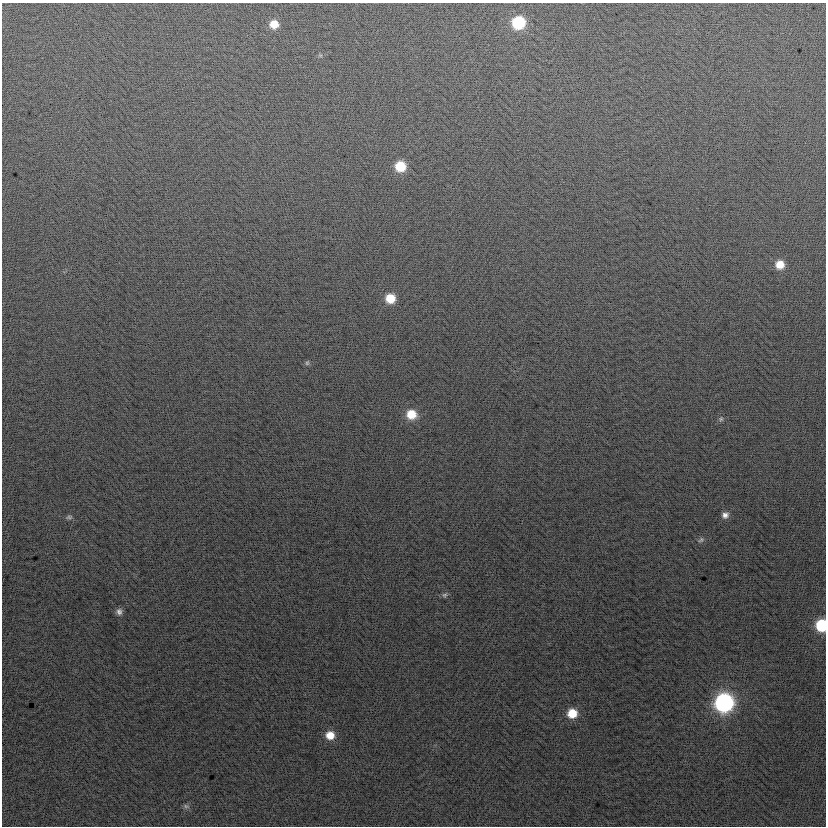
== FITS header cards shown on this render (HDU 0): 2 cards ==
NAXIS1  =                  824
NAXIS2  =                  824

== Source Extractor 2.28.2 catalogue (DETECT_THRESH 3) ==
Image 824 x 824 px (HDU 0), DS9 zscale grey, 1 PNG px = 1 image px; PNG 828 x 828 px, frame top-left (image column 1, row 824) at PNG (2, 3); no overlay
Background 2.1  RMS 13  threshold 39.9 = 3 sigma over >= 5 px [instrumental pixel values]
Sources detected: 19; all 19 listed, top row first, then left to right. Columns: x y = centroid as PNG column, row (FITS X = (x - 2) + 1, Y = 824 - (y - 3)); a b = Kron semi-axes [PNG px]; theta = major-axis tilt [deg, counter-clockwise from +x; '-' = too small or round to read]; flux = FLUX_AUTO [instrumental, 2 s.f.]
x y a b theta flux
518 23 9 9 - 60000
274 24 9 9 - 13000
320 55 6 4 -18 1300
400 166 9 9 - 27000
780 265 9 9 - 13000
390 298 9 9 - 19000
307 363 7 5 74 1600
411 414 11 10 - 19000
721 419 7 6 - 1900
725 515 9 8 - 4900
69 517 9 5 7 2000
701 540 9 6 29 2600
444 595 9 7 52 2200
119 612 8 7 - 3800
821 625 9 8 - 49000
724 703 11 11 - 270000
572 713 10 9 - 19000
330 735 10 9 - 12000
186 806 10 5 -14 2300
At the frame edge (FLAGS 8, measured only in part): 1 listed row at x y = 821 625